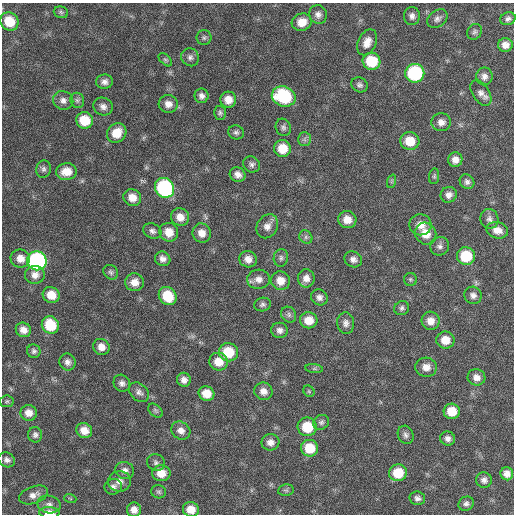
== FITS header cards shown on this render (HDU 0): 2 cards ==
NAXIS1  =                  512 / Axis length
NAXIS2  =                  512 / Axis length

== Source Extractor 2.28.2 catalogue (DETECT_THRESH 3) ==
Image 512 x 512 px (HDU 0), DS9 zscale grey, 1 PNG px = 1 image px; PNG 516 x 516 px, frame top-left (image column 1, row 512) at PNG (2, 3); each listed source drawn as its Kron ellipse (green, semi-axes under 4 px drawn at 4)
Background 64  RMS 8.7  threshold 26.2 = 3 sigma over >= 5 px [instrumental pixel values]
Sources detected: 132; all 132 listed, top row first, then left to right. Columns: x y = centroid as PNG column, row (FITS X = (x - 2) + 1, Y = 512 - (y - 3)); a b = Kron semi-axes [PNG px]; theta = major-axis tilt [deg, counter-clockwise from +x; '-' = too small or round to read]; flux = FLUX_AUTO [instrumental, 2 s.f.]
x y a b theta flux
61 12 7 5 -18 1200
318 14 9 8 - 2900
412 16 9 8 - 2600
437 19 11 8 36 2600
508 19 8 6 22 2000
9 22 9 8 - 14000
302 22 10 8 16 7100
475 32 8 6 60 1500
204 37 7 7 - 1500
367 42 13 9 64 5700
505 45 7 7 - 3800
190 57 9 8 - 2300
165 60 8 5 -44 1100
372 61 9 8 - 21000
415 73 9 9 - 61000
484 76 9 8 - 2800
104 82 8 7 - 2700
360 85 8 7 - 1900
481 93 14 8 -57 3500
201 96 7 7 - 2600
284 96 12 10 -19 40000
63 100 10 9 - 3100
77 100 8 7 - 1600
228 100 8 8 - 6000
168 104 9 9 - 4200
103 107 10 8 -25 3000
220 113 7 6 - 1500
85 120 8 8 - 16000
441 122 9 9 - 3600
283 127 9 7 -68 1800
236 132 8 7 - 1700
117 133 10 9 - 9900
304 139 7 6 - 1700
410 141 9 9 - 11000
282 149 8 8 - 11000
455 160 7 7 - 4000
252 164 9 7 -36 2100
43 169 9 7 76 1900
66 171 10 8 5 8000
238 174 8 7 - 3400
434 176 8 5 82 1100
392 181 7 4 71 960
467 182 8 7 - 2100
164 188 10 9 - 80000
449 195 8 7 - 3100
132 198 9 8 - 6300
180 217 9 8 - 5500
489 219 10 9 - 2700
347 220 9 8 - 6300
420 225 11 10 - 6200
267 226 12 10 59 4200
497 230 11 8 -13 5100
152 231 9 7 -23 2300
169 232 10 9 - 7300
202 233 10 9 - 5200
426 234 11 10 - 9300
306 237 7 6 - 1400
440 246 9 9 - 2400
466 256 9 9 - 21000
20 258 10 9 - 5500
281 258 9 7 80 1800
163 259 8 7 - 3100
248 259 9 8 - 4700
353 259 9 7 -27 2800
37 261 10 9 - 130000
111 272 8 7 - 1600
35 275 10 9 - 4000
306 278 9 8 - 4200
258 279 11 9 3 4300
410 279 6 6 - 1100
280 281 9 9 - 6600
135 282 9 9 - 5800
51 295 8 7 - 8600
473 295 9 8 - 2700
168 296 10 8 -51 17000
319 297 8 7 - 2700
262 304 8 6 13 1700
402 308 7 7 - 1600
289 315 8 7 - 1800
309 320 9 8 - 8000
431 321 9 9 - 5300
346 323 11 8 -85 2900
50 325 9 8 - 19000
23 330 8 7 - 4300
280 330 8 7 - 2900
445 340 9 8 - 7500
101 347 8 8 - 4900
34 351 7 6 - 1600
228 352 9 9 - 16000
68 362 8 8 - 2800
218 362 9 8 - 8400
426 367 11 9 -4 5200
314 369 9 4 -8 1100
476 377 9 8 - 3700
184 380 7 7 - 3200
122 383 9 8 - 2500
263 391 9 8 - 4100
309 391 6 5 - 910
139 392 11 8 -43 2700
206 394 8 7 - 8300
7 401 7 5 8 1100
155 411 8 5 -40 1200
452 411 8 7 - 11000
29 413 8 7 - 5100
321 422 8 7 - 1700
307 427 9 9 - 18000
84 430 8 7 - 6000
181 431 10 8 -36 3800
35 435 8 7 - 1900
406 435 9 7 -65 2100
448 439 7 7 - 2600
270 442 9 8 - 3600
310 448 8 8 - 15000
7 460 8 7 - 2400
156 462 9 8 - 1800
125 470 9 8 - 3000
161 473 9 8 - 7100
398 473 9 8 - 16000
507 474 6 6 - 3800
484 480 8 7 - 2600
120 481 11 10 - 4100
113 487 9 7 15 2500
286 490 8 5 9 1200
159 492 7 6 - 1300
33 495 15 8 20 4200
70 498 6 3 -19 690
417 498 8 6 -12 2100
49 504 11 9 -11 3100
466 504 8 7 - 1900
191 509 8 7 - 6900
134 510 7 7 - 4400
49 513 10 5 -2 5900
At the frame edge (FLAGS 8, measured only in part): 2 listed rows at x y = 191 509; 49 513